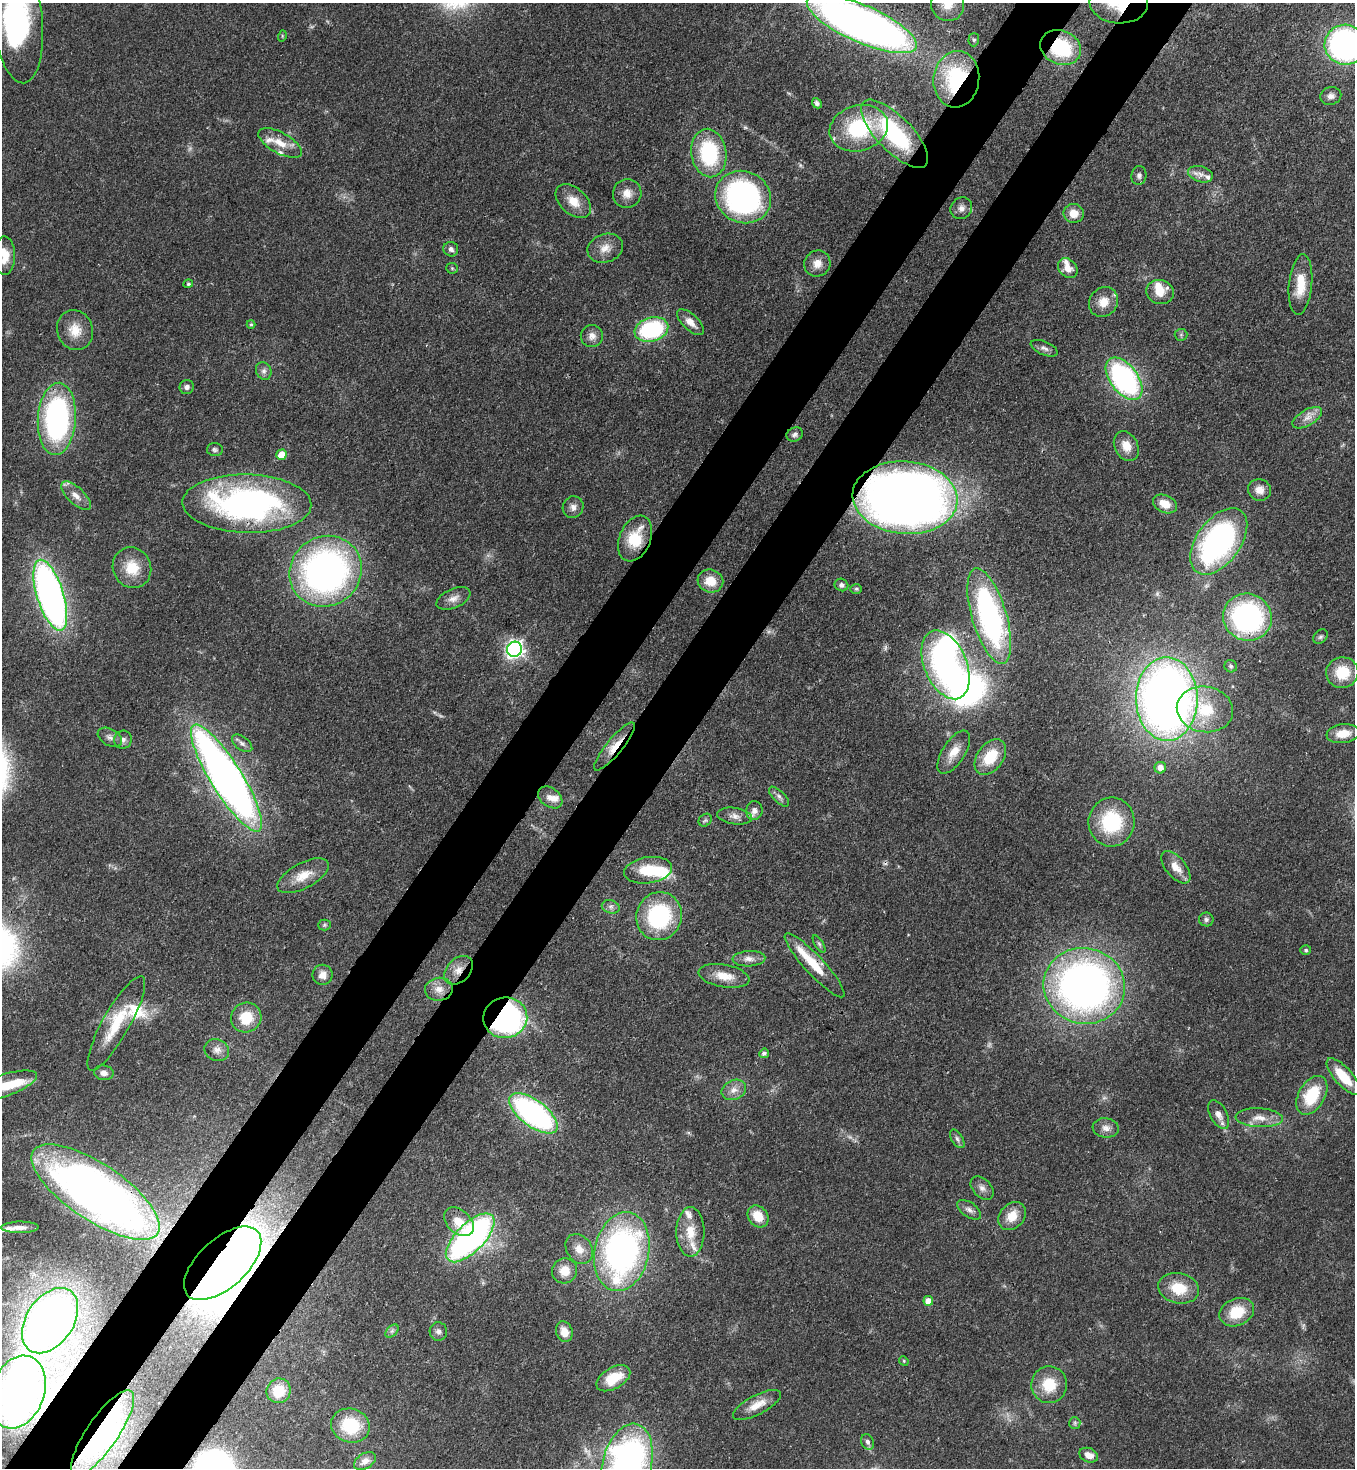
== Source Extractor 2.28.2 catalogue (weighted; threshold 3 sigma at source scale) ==
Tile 7 of 4 x 4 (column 3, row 2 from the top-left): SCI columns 2938-4290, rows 2995-4460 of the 6007 x 5986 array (HDU 1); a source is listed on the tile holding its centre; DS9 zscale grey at full resolution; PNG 1357 x 1470 px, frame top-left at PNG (2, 3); each listed source drawn as its Kron ellipse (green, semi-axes under 4 px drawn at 4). Shown black and unused: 10% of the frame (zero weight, under 3 of 4 exposures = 7% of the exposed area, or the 3 px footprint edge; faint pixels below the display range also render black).
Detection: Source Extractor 2.28.2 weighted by HDU 2 'WHT'; one run over the whole footprint, this tile lists its part. Background 0.0969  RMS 0.004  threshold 0.0181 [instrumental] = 3 sigma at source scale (4.5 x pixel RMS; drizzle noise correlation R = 1.50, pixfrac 1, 0.05/0.05 arcsec/px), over >= 5 px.
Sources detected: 175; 4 too faint to see at this stretch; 5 inside a brighter object's white glare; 1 cosmic-ray / hot-pixel residue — neither listed nor drawn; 14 inside a brighter listed object's ellipse — not listed separately; the other 151 listed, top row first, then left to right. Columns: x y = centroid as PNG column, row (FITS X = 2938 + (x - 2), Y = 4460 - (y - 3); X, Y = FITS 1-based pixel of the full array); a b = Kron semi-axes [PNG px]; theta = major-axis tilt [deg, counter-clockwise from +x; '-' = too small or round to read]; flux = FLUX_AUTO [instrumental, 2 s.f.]
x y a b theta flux
1119 3 29 20 -4 19
948 4 17 16 - 7.1
18 19 64 25 -84 91
862 24 59 18 -24 400
282 36 6 3 73 0.39
974 40 6 5 - 0.78
1345 45 20 20 - 110
1061 47 21 17 -23 29
956 79 28 23 82 43
1331 96 10 8 14 1.9
817 103 5 4 - 1
859 128 30 22 16 33
894 134 44 17 -45 45
280 143 24 10 -29 6.7
709 153 24 17 -81 36
1200 174 12 8 -16 2.6
1139 175 9 7 82 1.3
627 193 14 14 - 4.4
743 197 28 25 -27 96
573 201 21 13 -42 6.6
961 208 11 10 - 2.4
1074 213 10 9 - 5
605 248 18 14 19 4.9
451 249 7 7 - 1.6
5 256 19 10 -89 6
817 264 13 12 - 4.3
452 268 5 5 - 0.55
1068 268 11 8 -46 3.8
188 284 5 4 - 0.7
1300 285 30 11 84 9.6
1160 292 14 12 -16 5.5
1103 302 15 14 - 6
690 322 17 8 -43 4
251 324 4 4 - 0.49
651 329 17 12 17 43
75 330 20 18 -67 7.6
1181 335 6 6 - 0.76
592 336 11 11 - 2.8
1044 348 14 6 -23 1.8
264 371 9 7 -67 1.6
1124 379 24 14 -53 82
187 387 7 7 - 1.5
1307 418 16 8 30 3.5
57 419 36 19 87 91
795 434 8 6 24 1.3
1126 446 15 11 -61 5.4
215 450 8 6 -3 1
281 455 5 5 - 8.1
1259 490 11 10 - 3.8
76 496 19 8 -43 3.9
905 498 52 36 -5 530
247 504 64 29 -1 130
1165 504 12 8 -24 5.7
573 507 11 10 - 2.4
635 538 24 15 67 14
1219 541 38 22 54 120
132 568 21 19 -64 11
325 571 37 34 39 160
710 581 13 11 -17 7.1
841 585 7 6 - 1.4
856 589 6 5 - 0.66
50 595 37 13 -73 200
453 598 18 9 24 3.3
989 616 49 17 -73 99
1247 617 24 23 - 79
1320 637 8 6 44 0.96
514 649 8 7 - 160
945 665 36 21 -67 100
1231 666 6 6 - 0.8
1342 673 16 15 - 13
1167 699 42 31 -89 350
1205 709 28 22 -9 17
1343 734 16 9 7 6
110 737 13 8 -29 2.1
123 740 9 8 - 1.8
242 743 12 6 -37 1.8
614 746 30 8 50 6.7
954 752 24 11 57 6.3
990 757 20 13 53 13
1160 768 6 5 - 3.2
226 778 62 15 -58 340
550 797 13 9 -36 3.4
779 797 13 6 -45 1.6
754 811 9 8 - 2.4
735 816 17 8 -9 2.8
705 820 7 5 43 0.94
1112 822 24 23 - 27
1176 867 19 10 -50 4.8
648 870 24 13 8 14
303 876 28 12 28 7.7
611 907 9 6 -15 1.6
659 916 24 22 68 42
1206 919 7 7 - 1.1
324 925 6 5 - 0.68
819 944 10 4 -58 0.83
1306 950 5 5 - 0.69
749 959 16 8 3 2.9
815 965 43 9 -47 13
458 970 17 11 44 4.9
323 975 10 10 - 3.1
724 976 26 11 -10 7.3
1084 986 41 38 -13 230
439 989 14 11 8 4.3
246 1018 15 14 - 11
505 1018 22 20 11 130
116 1023 53 13 60 16
217 1050 12 10 -23 2.7
764 1053 5 4 - 1.1
104 1073 10 7 -9 2.1
1343 1076 23 9 -48 12
2 1086 37 11 19 14
734 1090 12 10 23 3.5
1312 1095 21 13 60 18
533 1113 28 13 -37 100
1219 1115 16 8 -62 3
1259 1118 23 9 -3 5.3
1106 1128 13 9 -7 2.8
957 1139 10 5 -58 1.3
982 1188 13 9 -46 2.4
96 1192 75 28 -34 230
969 1210 14 7 -35 2.1
758 1216 12 9 -52 8.3
1012 1216 15 12 47 6.8
459 1222 17 11 -42 7.3
20 1227 19 6 1 2.9
690 1232 25 14 -90 9.1
470 1238 31 14 45 140
579 1249 16 12 -55 4.8
622 1252 40 27 78 140
223 1263 47 24 43 600
564 1271 12 12 - 6.2
1179 1288 21 15 -12 11
928 1301 5 5 - 4.1
1237 1312 18 13 24 12
50 1321 36 23 56 340
392 1331 8 5 45 1.1
438 1331 9 9 - 1.7
564 1332 10 8 -70 4.7
904 1361 5 4 - 0.42
613 1378 18 10 30 9
1049 1385 18 18 - 12
279 1391 12 12 - 11
18 1392 37 26 70 320
757 1405 26 9 28 6
1075 1423 6 5 - 0.8
350 1426 19 17 -17 19
102 1433 51 15 56 43
868 1442 8 6 -65 1.4
1089 1455 10 7 -21 3.3
365 1461 12 7 31 2.8
627 1466 43 24 76 180
Overlapping masked pixels (flux is a lower limit): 18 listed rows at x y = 1119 3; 862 24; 1061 47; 956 79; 905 498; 247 504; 1247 617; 1167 699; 614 746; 815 965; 458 970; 1084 986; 505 1018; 96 1192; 223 1263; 50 1321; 18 1392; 102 1433
Isophote crosses this tile's border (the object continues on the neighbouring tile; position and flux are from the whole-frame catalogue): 9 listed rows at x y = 1119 3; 948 4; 18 19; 862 24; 1345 45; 5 256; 2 1086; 18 1392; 627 1466